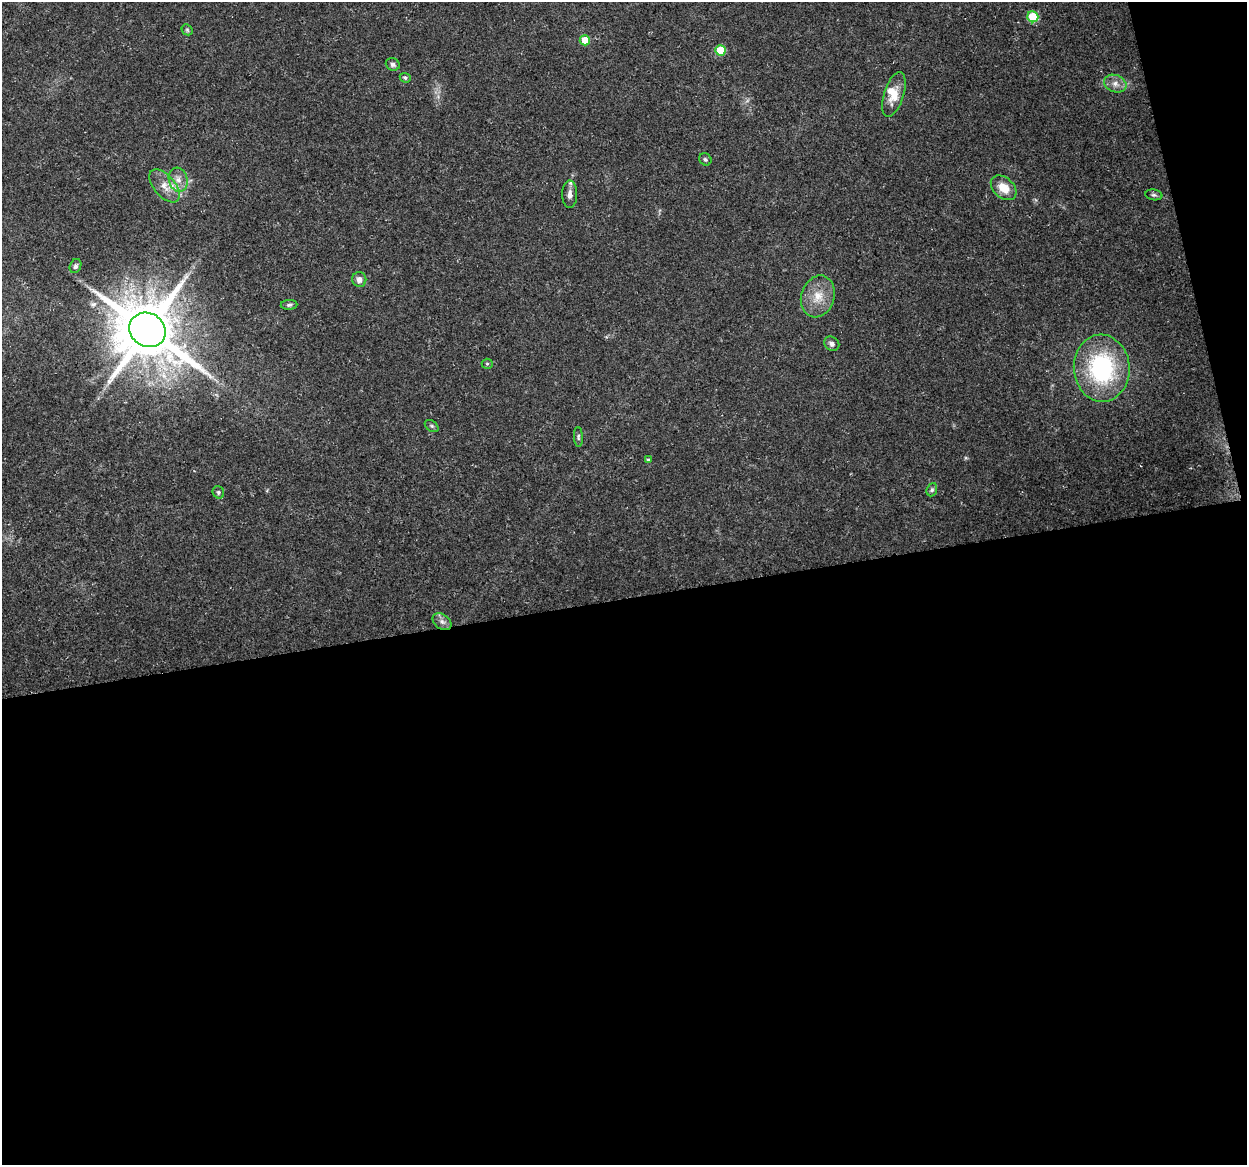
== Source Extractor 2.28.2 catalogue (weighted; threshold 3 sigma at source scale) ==
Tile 16 of 4 x 4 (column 4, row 4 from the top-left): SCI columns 3737-4981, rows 33-1195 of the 4981 x 4766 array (HDU 1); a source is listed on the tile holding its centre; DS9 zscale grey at full resolution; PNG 1249 x 1167 px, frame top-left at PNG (2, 2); each listed source drawn as its Kron ellipse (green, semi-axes under 4 px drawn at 4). Shown black and unused: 51% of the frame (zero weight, under 3 of 5 exposures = <1% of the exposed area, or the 3 px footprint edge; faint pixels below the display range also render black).
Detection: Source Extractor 2.28.2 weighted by HDU 2 'WHT'; one run over the whole footprint, this tile lists its part. Background 0.025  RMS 0.0033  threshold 0.0147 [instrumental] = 3 sigma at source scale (4.5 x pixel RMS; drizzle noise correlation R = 1.50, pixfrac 1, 0.0396/0.0396 arcsec/px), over >= 5 px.
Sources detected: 29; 1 inside a brighter object's white glare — neither listed nor drawn; the other 28 listed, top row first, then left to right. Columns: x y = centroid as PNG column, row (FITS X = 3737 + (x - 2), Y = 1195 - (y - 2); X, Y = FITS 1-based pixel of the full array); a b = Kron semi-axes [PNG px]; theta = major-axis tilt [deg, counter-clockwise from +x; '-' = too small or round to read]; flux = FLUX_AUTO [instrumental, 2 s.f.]
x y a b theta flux
1033 17 6 5 - 14
187 30 6 5 - 0.5
585 40 5 5 - 6.6
720 50 5 5 - 7.6
393 64 7 6 - 1
405 78 5 4 - 0.63
1115 84 12 8 -21 2.3
894 94 23 9 72 5.4
705 159 7 5 -45 0.61
178 180 12 9 -74 3
165 186 20 10 -49 4.4
1004 188 14 10 -41 5
570 194 14 7 89 1.9
1154 195 8 5 -9 0.72
75 266 7 5 67 0.82
359 279 7 7 - 1.7
818 296 21 16 71 6.6
289 305 8 5 2 0.66
147 330 19 16 -32 2600
832 344 8 6 -41 1.5
487 364 5 5 - 0.5
1102 368 33 28 -86 40
432 426 8 5 -36 0.64
578 437 10 4 -86 0.66
648 460 4 3 - 0.36
932 490 7 5 68 0.69
218 492 6 5 - 0.68
442 622 10 7 -37 1.5